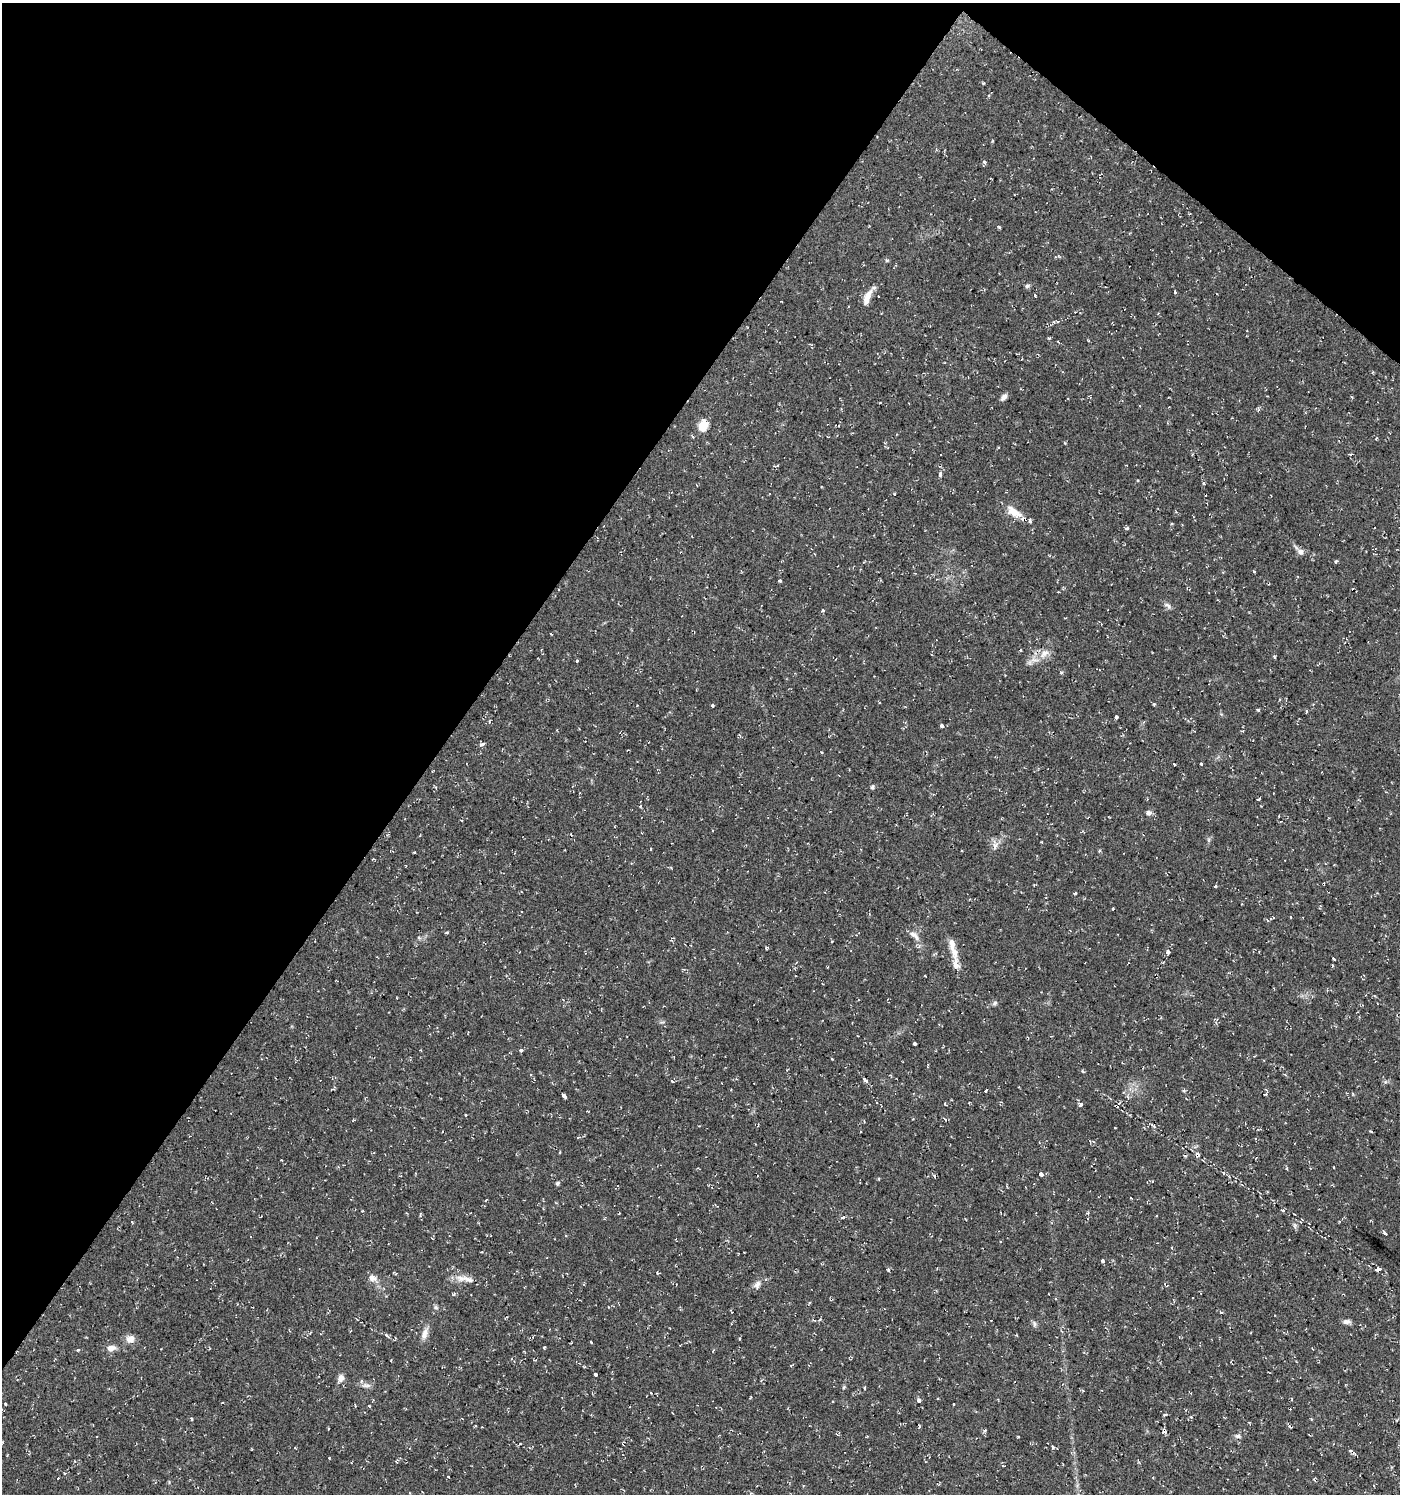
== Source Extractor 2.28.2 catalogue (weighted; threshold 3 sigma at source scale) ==
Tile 2 of 4 x 4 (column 2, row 1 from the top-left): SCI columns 1645-3042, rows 4477-5968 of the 6013 x 5974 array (HDU 1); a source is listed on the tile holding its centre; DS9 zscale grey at full resolution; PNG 1402 x 1496 px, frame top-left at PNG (2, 3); no overlay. Shown black and unused: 36% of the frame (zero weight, under 2 of 3 exposures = <1% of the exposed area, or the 3 px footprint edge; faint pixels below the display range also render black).
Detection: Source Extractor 2.28.2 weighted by HDU 2 'WHT'; one run over the whole footprint, this tile lists its part. Background 0.0374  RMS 0.004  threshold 0.018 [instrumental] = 3 sigma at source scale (4.5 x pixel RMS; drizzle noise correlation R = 1.50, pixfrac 1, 0.0396/0.0396 arcsec/px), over >= 5 px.
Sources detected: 147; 13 cosmic-ray / hot-pixel residue — not listed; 4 inside a brighter listed object's ellipse — not listed separately; the other 130 listed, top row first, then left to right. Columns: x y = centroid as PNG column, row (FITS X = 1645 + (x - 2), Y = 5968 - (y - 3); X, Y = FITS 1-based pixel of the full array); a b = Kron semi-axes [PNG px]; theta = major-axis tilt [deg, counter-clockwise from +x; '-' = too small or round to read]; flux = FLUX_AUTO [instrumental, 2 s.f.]
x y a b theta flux
999 227 5 3 - 0.48
887 260 6 4 18 0.46
1027 286 7 5 15 0.74
1175 292 3 3 - 0.99
868 295 18 9 53 3.2
1035 295 3 3 - 1.4
1054 322 5 4 - 0.54
1049 338 5 3 - 0.49
1058 342 4 2 - 0.25
1004 397 10 5 52 1.6
703 426 6 5 - 21
1351 455 4 3 - 0.88
1126 465 3 2 - 0.35
940 474 5 3 - 2.4
1138 481 3 3 - 0.52
1204 483 5 4 - 0.57
1014 512 21 10 -31 5.7
1127 528 5 4 - 0.57
1300 552 8 7 - 1.7
1335 561 5 3 - 0.55
1253 571 3 3 - 0.69
780 581 4 3 - 0.53
1168 605 10 5 -43 1.2
823 610 4 3 - 0.52
551 634 3 2 - 0.29
1044 653 14 8 38 3.5
577 660 3 3 - 1.1
1099 670 5 2 - 0.54
637 705 3 2 - 0.51
713 706 5 3 - 0.47
1258 710 3 3 - 1.5
1306 711 5 3 - 0.38
1116 717 4 3 - 1.7
489 721 5 3 - 0.45
941 726 3 3 - 4.1
482 744 5 5 - 1.1
1174 764 3 3 - 0.99
1201 764 3 3 - 1.7
872 787 5 5 - 0.61
1258 799 4 3 - 0.93
1149 813 7 6 - 1.3
995 845 11 7 81 2
651 849 3 2 - 0.31
414 852 3 2 - 0.46
373 859 4 2 - 0.31
1215 886 3 3 - 0.55
1075 893 3 3 - 0.52
1113 908 3 3 - 0.88
447 932 3 3 - 0.49
914 935 18 7 -41 2.6
419 938 5 4 - 0.53
766 948 4 4 - 0.46
954 952 19 9 -63 4
1167 952 6 4 -78 1.1
1333 958 3 3 - 1.2
1332 966 4 2 - 0.37
925 976 2 2 - 0.33
995 1003 7 5 18 0.87
915 1043 3 3 - 2.2
521 1050 4 4 - 0.9
832 1059 3 2 - 0.41
865 1080 7 4 -39 1.1
672 1081 3 3 - 0.89
1184 1090 5 4 - 0.49
986 1091 3 3 - 1.6
1265 1094 5 4 - 0.47
564 1096 4 3 - 4
945 1104 4 3 - 0.45
1080 1105 4 3 - 2.6
1116 1106 4 3 - 1.3
466 1115 3 3 - 0.74
945 1119 6 3 -45 0.54
1115 1128 2 2 - 0.26
1371 1132 4 2 - 0.41
578 1137 4 3 - 0.38
560 1152 3 2 - 0.38
1198 1154 6 3 -45 0.8
1334 1167 2 2 - 0.32
1041 1174 4 4 - 2
934 1176 4 4 - 0.63
879 1179 3 3 - 0.53
557 1183 5 5 - 0.68
486 1200 4 2 - 0.34
1283 1210 3 3 - 1.1
843 1217 3 3 - 1.2
1295 1225 7 4 -89 0.8
1385 1233 4 3 - 3.1
1103 1261 3 3 - 2.8
1378 1269 4 3 - 9.8
888 1270 4 3 - 0.85
372 1278 11 7 -19 2.5
468 1279 23 7 -20 3.4
757 1285 11 8 61 1.9
454 1294 5 3 - 0.42
1055 1298 3 3 - 0.5
436 1308 6 4 -19 0.65
1221 1312 4 3 - 0.59
506 1318 5 2 - 0.35
1346 1322 10 6 7 1.4
1034 1324 8 6 -77 0.96
424 1334 16 7 76 2.7
386 1335 8 4 -45 0.68
130 1339 10 9 - 3
739 1339 3 3 - 0.56
591 1342 3 2 - 0.72
111 1348 11 7 11 2.5
544 1348 3 3 - 0.4
78 1350 4 4 - 0.43
791 1365 5 3 - 0.32
595 1374 4 3 - 2.5
341 1378 10 8 68 2.1
366 1385 12 6 1 1.6
844 1387 6 3 71 0.46
865 1387 3 3 - 1.2
919 1401 3 3 - 3.1
5 1404 3 2 - 0.37
954 1404 3 3 - 1.1
1165 1414 3 3 - 1
191 1418 3 3 - 0.75
919 1426 4 3 - 0.56
1289 1426 6 3 -55 0.6
985 1431 5 3 - 0.57
1018 1436 3 2 - 0.4
1238 1436 8 5 0 0.99
1053 1446 3 3 - 1.6
1352 1451 10 3 -37 0.97
397 1461 8 3 44 0.58
1003 1466 4 3 - 0.32
65 1473 4 3 - 0.39
448 1477 3 3 - 0.69
Overlapping masked pixels (flux is a lower limit): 2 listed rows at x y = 1044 653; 1116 1106
Unlisted compact peaks at least as high as the median listed source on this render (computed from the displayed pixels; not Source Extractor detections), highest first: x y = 1061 672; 1154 704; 983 83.